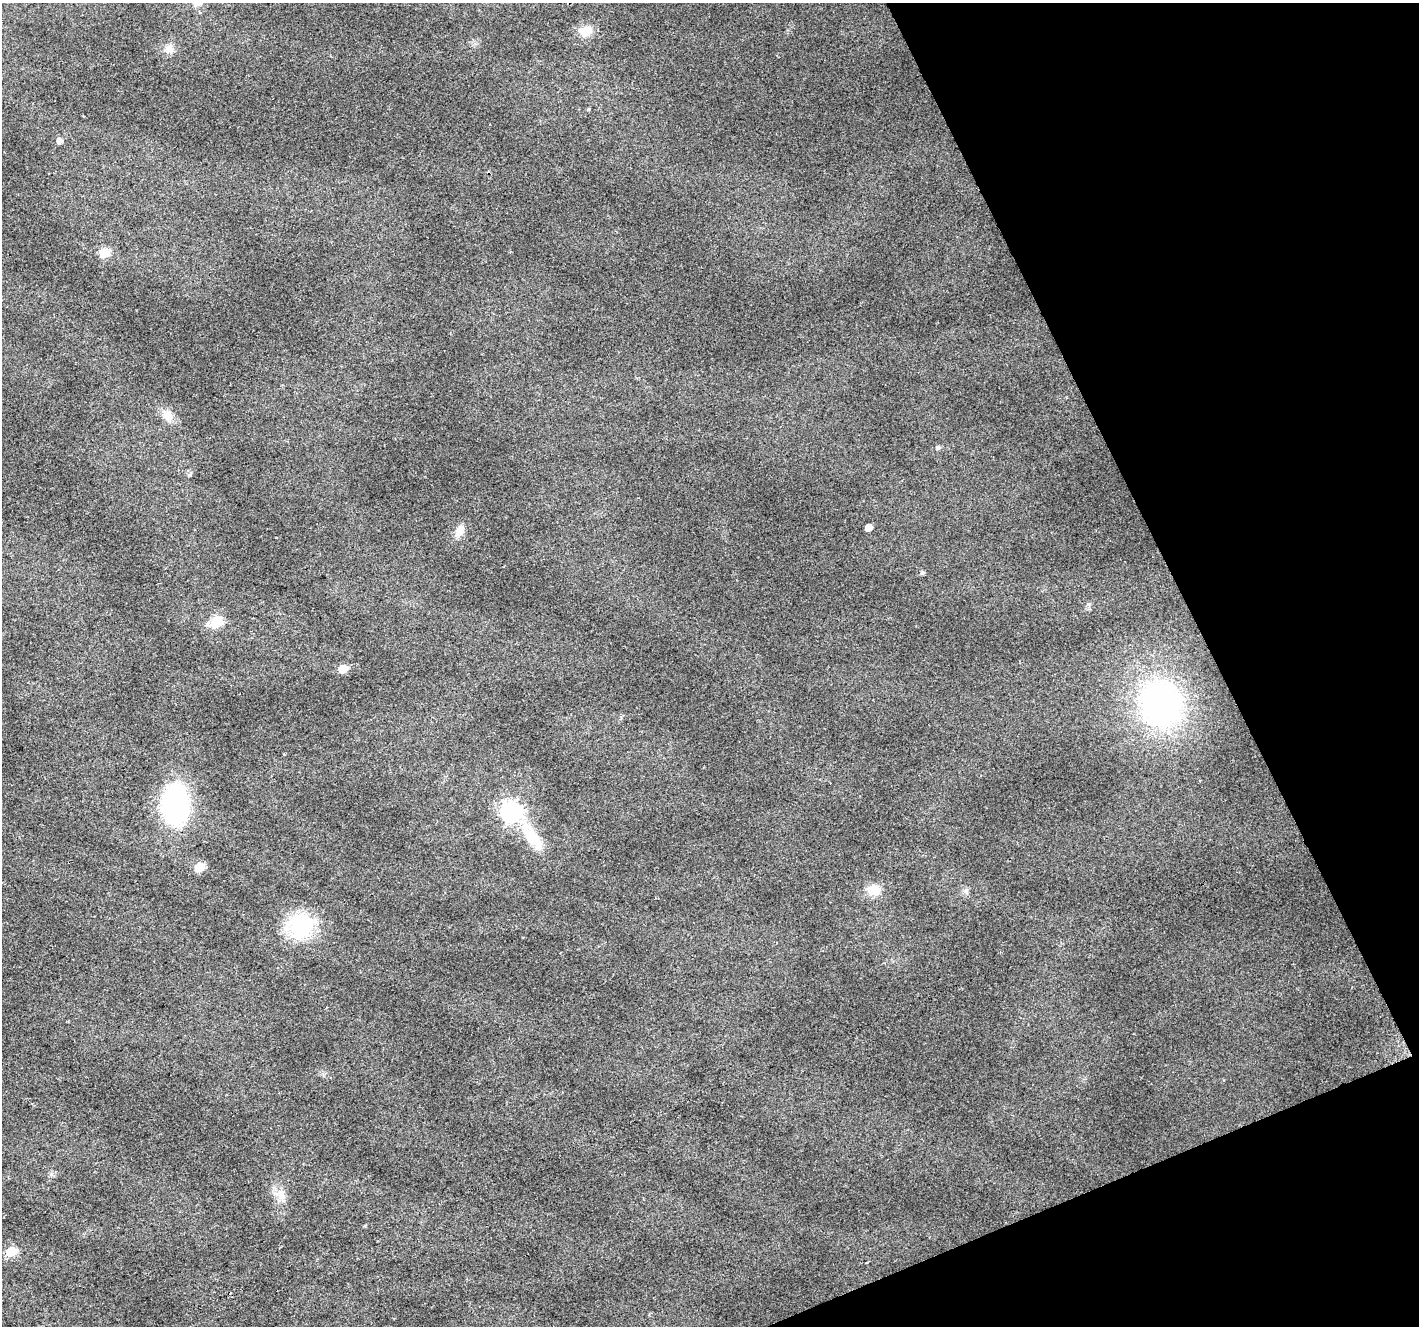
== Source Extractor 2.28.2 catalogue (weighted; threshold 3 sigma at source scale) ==
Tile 12 of 4 x 4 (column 4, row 3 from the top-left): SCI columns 4253-5669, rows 1472-2795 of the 5669 x 5532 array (HDU 1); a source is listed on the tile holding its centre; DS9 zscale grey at full resolution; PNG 1421 x 1328 px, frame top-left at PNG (2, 3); no overlay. Shown black and unused: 20% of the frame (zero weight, under 2 of 3 exposures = <1% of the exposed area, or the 3 px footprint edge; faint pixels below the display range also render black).
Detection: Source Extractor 2.28.2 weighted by HDU 2 'WHT'; one run over the whole footprint, this tile lists its part. Background 0.0315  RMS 0.0071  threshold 0.0318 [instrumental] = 3 sigma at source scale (4.5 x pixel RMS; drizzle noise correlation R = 1.50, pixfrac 1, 0.0396/0.0396 arcsec/px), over >= 5 px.
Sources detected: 25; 2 cosmic-ray / hot-pixel residue — not listed; the other 23 listed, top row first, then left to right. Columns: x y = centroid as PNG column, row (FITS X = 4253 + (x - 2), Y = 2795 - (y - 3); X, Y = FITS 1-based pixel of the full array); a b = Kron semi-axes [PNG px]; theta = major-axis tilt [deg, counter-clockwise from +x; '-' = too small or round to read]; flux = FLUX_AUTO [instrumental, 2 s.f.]
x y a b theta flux
585 31 16 13 11 9
169 49 11 10 - 5
589 109 5 3 - 0.68
60 141 6 5 - 3.9
104 253 6 6 - 30
168 416 15 11 -64 7.4
938 448 6 5 - 1.7
869 528 5 5 - 7.8
459 531 18 9 64 6.9
922 573 5 4 - 1.5
217 622 6 6 - 48
207 625 7 7 - 2.4
343 669 6 5 - 16
1161 704 41 35 -79 200
175 804 41 27 -84 100
511 812 8 8 - 340
532 837 38 14 -56 25
199 867 6 5 - 22
873 890 15 13 -1 10
966 891 8 7 - 2.4
301 926 24 22 55 58
281 1195 15 9 -66 6.6
11 1252 6 6 - 26
Unlisted compact peaks at least as high as the median listed source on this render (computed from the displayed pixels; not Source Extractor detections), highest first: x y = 1089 604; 51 1174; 365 1226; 621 717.